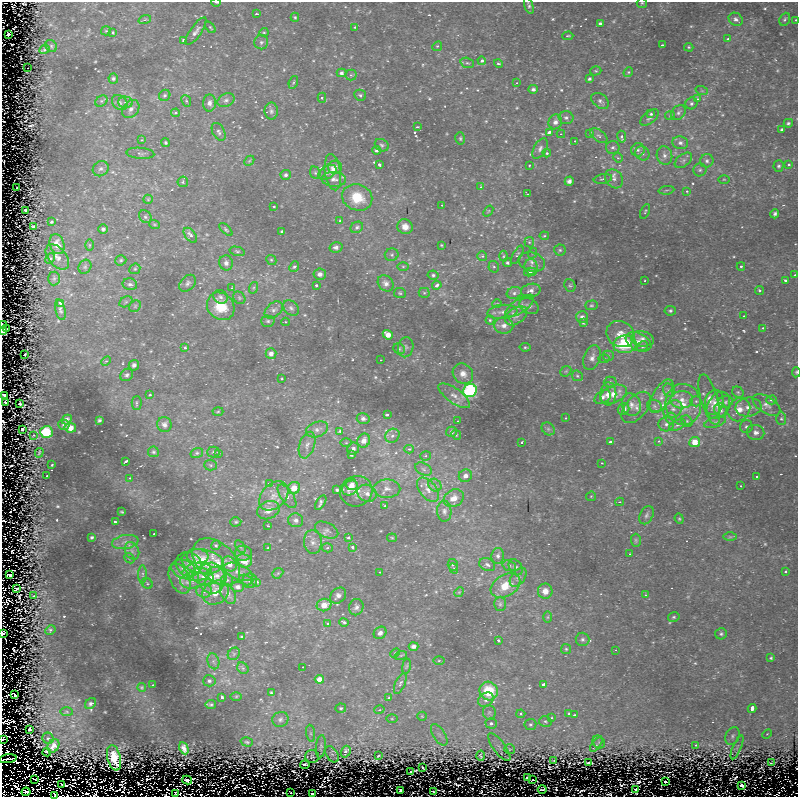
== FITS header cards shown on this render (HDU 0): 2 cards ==
NAXIS1  =                  796 / Axis length
NAXIS2  =                  795 / Axis length

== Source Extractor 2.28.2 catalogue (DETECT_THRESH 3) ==
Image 796 x 795 px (HDU 0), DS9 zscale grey, 1 PNG px = 1 image px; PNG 800 x 799 px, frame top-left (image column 1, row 795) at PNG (2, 2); each listed source drawn as its Kron ellipse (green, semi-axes under 4 px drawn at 4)
Background 10.1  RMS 1.1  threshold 3.16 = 3 sigma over >= 5 px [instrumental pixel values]
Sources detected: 663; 7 with non-positive FLUX_AUTO (blend fragments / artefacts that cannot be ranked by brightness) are neither listed nor drawn; of the other 656, the 500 brightest by FLUX_AUTO listed and drawn (156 fainter detections omitted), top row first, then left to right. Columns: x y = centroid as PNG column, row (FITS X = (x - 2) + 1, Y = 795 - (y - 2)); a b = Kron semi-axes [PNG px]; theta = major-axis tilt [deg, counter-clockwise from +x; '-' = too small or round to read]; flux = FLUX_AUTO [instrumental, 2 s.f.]
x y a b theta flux
216 2 5 2 - 260
642 3 5 5 - 91
529 5 9 4 -72 170
257 14 4 2 - 150
295 17 4 4 - 97
145 19 6 4 19 96
736 19 7 6 - 260
785 19 7 5 65 140
796 20 3 2 - 160
600 24 4 3 - 170
210 27 7 3 -50 79
355 27 3 3 - 130
106 31 5 4 - 81
196 31 16 5 55 310
113 32 3 3 - 110
264 32 4 4 - 81
9 34 3 3 - 930
568 36 5 3 - 92
728 39 3 3 - 230
183 40 3 3 - 87
261 42 7 7 - 210
662 45 3 2 - 88
51 46 6 5 - 110
437 46 5 4 - 86
689 47 5 4 - 98
44 49 5 4 - 86
482 61 4 4 - 270
467 63 7 5 -18 130
498 64 4 3 - 120
28 68 2 2 - 110
596 71 6 4 17 98
628 72 5 4 - 96
341 73 5 4 - 190
351 75 5 5 - 130
113 79 5 5 - 150
589 79 4 4 - 130
293 82 7 4 70 110
517 83 3 2 - 110
533 89 4 4 - 170
702 91 6 4 -18 91
165 95 6 5 - 170
360 95 6 5 - 130
322 98 5 4 - 120
698 99 4 4 - 120
226 100 9 6 26 240
101 101 6 5 - 120
186 101 6 4 -67 140
600 101 10 6 -38 230
126 102 7 5 -2 220
120 103 9 6 -41 260
209 103 8 6 87 340
691 103 6 5 - 170
131 109 10 7 50 410
271 111 8 7 - 210
176 113 4 4 - 190
678 113 8 6 47 240
651 114 4 4 - 170
670 116 5 4 - 92
650 117 11 6 39 260
566 118 7 6 - 210
555 122 7 6 - 370
788 123 4 4 - 130
417 127 3 2 - 130
782 130 4 3 - 180
219 132 10 6 -63 220
549 132 4 3 - 370
561 134 4 4 - 90
590 134 4 3 - 170
599 136 10 5 -37 220
622 137 6 4 -80 320
460 138 6 5 - 120
142 140 3 3 - 120
575 141 3 3 - 79
166 143 4 4 - 110
680 143 8 6 -14 260
382 145 7 6 - 160
613 147 6 6 - 190
540 149 11 6 61 280
376 150 4 4 - 130
638 150 7 6 - 260
140 153 14 5 -4 250
547 153 4 4 - 190
642 153 7 6 - 250
664 155 9 7 -76 340
618 158 5 4 - 93
683 160 10 6 36 250
249 161 6 4 44 93
707 161 7 6 - 230
379 165 3 3 - 230
530 165 3 2 - 100
789 165 3 3 - 150
779 166 5 5 - 140
335 167 7 6 - 320
101 169 8 7 - 230
700 170 6 6 - 190
327 172 10 6 31 220
333 172 18 8 -81 790
315 173 6 5 - 130
286 175 5 5 - 170
334 179 12 7 -3 450
603 179 9 4 10 140
614 179 10 8 -52 370
724 179 6 4 0 92
569 181 4 4 - 240
183 182 5 5 - 150
481 187 3 3 - 120
17 188 2 2 - 100
666 190 8 3 5 110
687 191 4 3 - 130
527 194 3 2 - 89
357 197 15 13 -20 1900
148 199 5 4 - 83
442 205 3 3 - 96
274 206 3 2 - 84
26 210 3 3 - 490
488 211 6 3 53 79
645 211 8 3 64 90
775 214 4 3 - 180
145 217 7 6 - 170
340 221 3 3 - 170
51 222 3 3 - 210
154 224 5 3 - 80
33 227 4 3 - 97
357 227 6 5 - 160
405 227 8 7 - 600
103 229 5 4 - 200
226 229 8 4 -42 120
282 231 3 2 - 100
190 235 9 5 -51 350
544 236 4 4 - 82
529 242 5 5 - 110
57 244 10 7 -72 610
89 245 6 4 89 90
441 245 3 3 - 76
336 247 6 5 - 230
560 250 6 5 - 140
237 251 8 4 -14 130
533 253 5 3 - 76
392 255 7 6 - 160
517 255 10 4 61 160
482 256 5 5 - 110
503 256 5 3 - 90
57 257 15 9 -51 550
50 259 5 4 - 100
121 260 5 5 - 110
271 260 5 4 - 97
532 262 13 9 -16 480
226 263 7 7 - 290
507 263 4 4 - 120
403 266 6 4 0 100
741 266 4 3 - 120
85 267 7 6 - 160
294 267 5 4 - 110
494 267 6 5 - 140
531 267 8 6 -76 230
135 269 6 5 - 130
530 272 6 4 12 180
320 274 6 6 - 280
433 275 5 4 - 140
795 275 3 2 - 99
54 278 7 6 - 120
645 281 3 2 - 78
786 281 3 3 - 230
188 283 10 6 46 240
386 283 9 7 -46 370
130 284 7 6 - 210
316 285 3 3 - 210
437 285 5 3 - 430
570 285 6 5 - 130
232 288 3 3 - 120
253 288 6 4 71 92
531 291 10 6 14 360
760 291 4 3 - 140
400 293 6 5 - 100
424 293 5 5 - 100
514 293 7 6 - 260
220 297 7 6 - 210
239 298 7 5 -48 120
126 302 7 5 30 150
60 303 4 3 - 340
497 304 5 4 - 87
591 305 6 5 - 120
135 306 6 5 - 120
221 306 15 13 -46 2100
520 306 17 7 35 480
529 306 10 7 -28 330
291 308 9 6 -44 230
60 310 10 5 -77 200
274 310 10 7 40 320
670 311 6 4 9 140
502 312 15 7 6 460
516 316 12 8 36 450
744 316 3 2 - 130
582 317 6 6 - 320
490 320 4 4 - 96
268 321 7 5 -2 160
286 322 4 3 - 82
583 323 4 3 - 92
2 324 3 2 - 760
504 326 9 8 - 450
763 328 3 3 - 170
6 329 3 3 - 380
3 332 3 2 - 380
620 334 14 12 -29 1000
388 335 5 4 - 660
642 339 11 7 -11 470
638 342 14 8 -26 620
625 344 11 9 5 3800
643 346 6 4 33 130
406 347 10 7 78 260
525 347 5 4 - 110
185 348 3 3 - 170
399 349 6 5 - 130
271 353 5 5 - 390
25 355 3 3 - 670
608 356 5 5 - 120
592 358 13 8 71 450
604 358 5 3 - 86
381 360 3 2 - 82
106 361 5 3 - 78
134 365 5 5 - 220
566 371 6 4 44 110
796 372 5 4 - 99
463 374 11 9 -45 570
127 375 7 5 44 180
577 376 6 5 - 120
282 379 3 2 - 97
610 382 6 5 - 150
669 390 7 5 -66 210
470 391 7 6 - 9100
738 392 6 5 - 130
608 394 11 8 88 710
614 394 14 8 21 1100
4 395 3 3 - 520
150 395 4 3 - 110
454 396 19 7 -36 600
662 396 19 9 60 780
603 397 9 6 34 300
682 400 11 9 0 650
709 400 26 8 -74 800
771 400 5 4 - 180
696 401 5 5 - 120
714 402 13 9 77 480
725 402 7 6 - 190
6 403 3 2 - 440
137 403 7 5 89 160
20 404 3 3 - 580
683 404 20 18 -84 1800
631 405 12 9 -70 490
718 405 14 10 58 660
767 405 15 8 -32 490
654 406 7 6 - 210
636 407 18 10 49 610
748 407 13 9 4 560
624 409 6 5 - 460
673 409 10 8 38 420
720 410 7 6 - 280
739 410 12 10 51 780
218 412 5 3 - 78
387 415 4 2 - 220
363 418 6 5 - 260
566 418 3 2 - 120
671 418 5 5 - 170
67 419 5 4 - 220
781 419 6 5 - 140
99 420 4 3 - 130
458 421 3 2 - 76
687 421 6 5 - 130
715 422 11 5 17 240
164 424 7 7 - 300
666 424 8 7 - 290
64 425 5 5 - 180
677 425 9 4 25 200
746 427 6 6 - 170
70 428 6 5 - 700
23 429 3 3 - 1600
317 429 11 7 19 370
548 429 7 6 - 150
340 431 3 3 - 180
46 432 6 6 - 3200
451 432 5 5 - 240
756 433 8 7 - 360
34 435 3 2 - 95
456 435 5 4 - 97
392 436 7 6 - 240
364 441 7 6 - 560
659 441 4 3 - 130
522 442 3 2 - 76
610 442 3 3 - 130
695 442 5 5 - 1000
346 443 6 4 1 88
307 445 14 7 72 450
353 449 6 5 - 270
409 449 5 4 - 110
153 452 5 5 - 130
213 452 6 5 - 140
39 453 5 2 - 85
197 453 6 5 - 130
218 454 4 3 - 91
351 455 3 3 - 120
426 456 5 4 - 130
126 461 4 3 - 160
602 463 3 2 - 93
52 465 3 2 - 170
211 465 6 5 - 140
424 469 9 5 -28 220
47 476 3 2 - 96
465 476 7 6 - 390
757 477 3 3 - 170
130 478 3 3 - 86
269 483 4 3 - 79
352 484 6 5 - 330
435 485 7 6 - 220
741 486 3 2 - 82
294 488 6 6 - 1100
350 488 8 7 - 590
387 489 13 9 -1 510
337 490 3 3 - 140
428 490 14 8 -52 670
356 491 16 15 - 900
367 493 10 8 -28 520
274 496 17 12 45 970
287 496 14 6 -55 490
591 496 5 4 - 80
454 498 10 8 30 680
321 502 8 4 58 190
620 502 4 4 - 84
385 506 3 3 - 170
268 510 12 8 23 620
444 511 10 7 -87 310
122 512 4 3 - 92
647 515 9 6 64 230
679 519 5 4 - 96
296 520 7 7 - 290
115 522 3 3 - 130
236 522 5 4 - 97
268 526 3 2 - 100
327 530 12 7 -27 330
154 534 3 2 - 160
92 537 3 3 - 130
730 537 7 4 0 120
348 538 3 3 - 480
392 538 5 4 - 78
636 540 7 5 -88 120
125 542 13 7 10 510
313 542 12 9 -86 460
216 545 5 4 - 120
240 546 7 4 -58 120
353 547 3 3 - 250
268 548 3 2 - 120
327 548 5 4 - 110
132 551 9 7 -62 370
243 553 9 7 -6 270
630 554 3 3 - 78
197 556 11 7 -5 420
498 556 8 6 81 270
129 558 6 4 -42 120
202 561 21 12 -8 2800
244 561 8 6 -10 740
216 562 28 18 -45 2000
189 564 13 12 - 550
229 564 8 7 - 620
453 565 6 5 - 130
487 565 8 6 -24 240
509 566 7 5 -19 190
516 567 8 6 -56 200
454 568 5 3 - 81
183 569 12 9 -19 530
197 572 15 9 11 1200
238 572 15 7 -23 500
380 572 3 2 - 84
786 572 3 3 - 130
278 573 6 4 43 110
143 574 9 4 -90 180
10 575 3 2 - 1600
217 575 10 8 -36 520
203 577 11 8 -27 510
518 577 11 6 53 290
212 578 15 13 -78 1600
180 579 16 10 -64 850
193 580 13 8 11 630
227 580 6 6 - 190
245 580 7 5 -16 130
250 581 7 7 - 240
257 582 4 3 - 240
147 583 6 5 - 130
505 586 16 10 30 1500
238 587 6 5 - 340
16 589 4 2 - 85
204 591 8 6 -2 340
545 591 7 7 - 660
215 592 14 11 28 1600
459 592 5 4 - 88
228 594 11 7 -61 430
646 595 4 4 - 81
34 596 3 2 - 380
338 596 9 7 44 320
500 604 7 6 - 170
324 605 7 6 - 840
356 607 8 7 - 270
548 617 6 4 89 87
674 617 6 4 15 120
344 622 5 3 - 280
328 624 4 3 - 150
50 630 5 4 - 150
3 633 4 3 - 150
380 633 7 5 40 270
721 634 6 5 - 140
242 637 3 3 - 99
582 639 7 6 - 200
498 640 3 3 - 200
413 646 5 4 - 270
566 649 5 5 - 96
616 650 3 2 - 78
395 653 5 3 - 81
234 654 7 5 47 130
401 655 6 4 19 99
771 658 4 3 - 97
213 661 8 5 -72 210
439 661 5 4 - 82
406 666 8 4 81 99
303 667 3 2 - 100
243 668 6 5 - 140
319 679 4 4 - 520
209 681 6 5 - 180
400 684 11 5 66 240
543 684 3 3 - 210
153 685 3 2 - 93
142 687 4 4 - 88
489 691 9 9 - 2800
271 693 4 3 - 110
15 695 3 2 - 130
236 696 5 4 - 82
222 697 3 3 - 780
389 698 4 3 - 120
486 700 8 6 40 370
90 704 6 5 - 180
211 705 5 3 - 82
341 708 5 4 - 97
752 708 4 3 - 650
379 710 5 3 - 84
67 712 6 3 0 86
489 712 7 6 - 190
521 714 4 4 - 150
569 714 3 3 - 140
575 715 3 3 - 170
422 716 5 4 - 80
552 718 4 3 - 160
280 719 8 7 - 250
392 719 5 4 - 76
545 721 6 5 - 140
491 723 6 5 - 260
530 724 6 5 - 130
30 730 3 3 - 3300
311 733 8 4 -81 190
767 734 6 3 44 84
439 735 12 6 -57 400
733 736 9 7 62 240
48 738 6 5 - 170
2 739 3 2 - 150
247 742 6 4 -16 100
599 742 7 5 -47 170
596 745 8 4 54 160
696 745 3 3 - 88
53 746 7 5 61 420
321 747 12 5 85 200
499 747 16 6 -53 350
737 747 13 4 67 190
184 748 6 4 -64 230
510 749 5 5 - 140
47 752 4 3 - 1300
346 752 6 4 71 600
332 754 9 5 -58 160
312 756 7 6 - 100
378 756 4 2 - 76
481 756 5 3 - 110
114 758 13 6 -76 750
8 759 9 2 8 350
554 761 4 3 - 87
589 763 4 3 - 3100
772 763 4 3 - 83
305 765 4 3 - 190
423 768 3 2 - 130
411 772 4 2 - 88
527 778 3 3 - 1400
34 779 4 2 - 170
187 780 5 3 - 2300
533 780 3 2 - 87
665 782 3 3 - 510
62 784 2 2 - 87
742 785 3 3 - 1600
542 789 4 2 - 79
636 789 4 3 - 350
401 790 3 3 - 1100
26 792 4 3 - 12000
433 792 3 2 - 86
176 793 2 2 - 92
291 793 3 2 - 300
312 794 3 3 - 320
54 795 3 2 - 140
At the frame edge (FLAGS 8, measured only in part): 12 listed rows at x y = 216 2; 642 3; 529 5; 796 20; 2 324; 3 332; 796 372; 4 395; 3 633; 2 739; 8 759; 54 795
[156 fainter detections neither listed nor drawn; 7 non-positive-flux detections neither listed nor drawn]